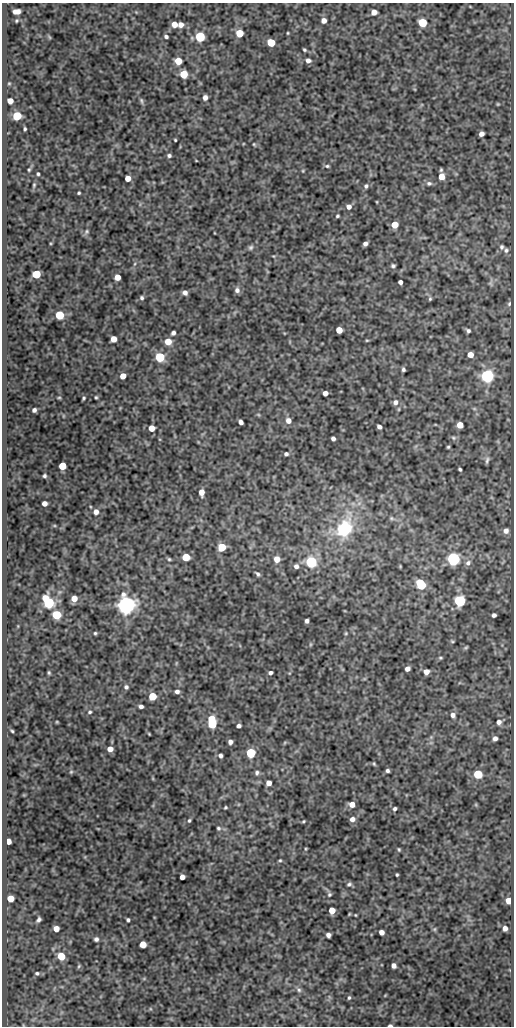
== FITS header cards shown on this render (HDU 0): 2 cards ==
NAXIS1  =                  512
NAXIS2  =                 1024

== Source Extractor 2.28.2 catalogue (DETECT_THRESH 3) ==
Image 512 x 1024 px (HDU 0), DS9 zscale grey, 1 PNG px = 1 image px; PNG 516 x 1028 px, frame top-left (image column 1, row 1024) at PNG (2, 3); no overlay
Background 84.1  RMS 0.51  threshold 1.52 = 3 sigma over >= 5 px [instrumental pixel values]
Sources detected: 178; all 178 listed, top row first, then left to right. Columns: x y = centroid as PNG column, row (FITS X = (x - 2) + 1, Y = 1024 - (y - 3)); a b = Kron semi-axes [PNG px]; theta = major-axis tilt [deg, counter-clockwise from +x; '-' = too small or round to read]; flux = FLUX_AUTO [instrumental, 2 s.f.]
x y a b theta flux
16 12 7 5 1 220
374 12 5 5 - 260
324 21 5 4 - 180
422 23 5 5 - 1400
174 24 5 5 - 310
181 24 5 5 - 190
239 33 5 5 - 750
288 33 4 2 - 28
49 37 6 3 -71 34
166 37 4 3 - 70
200 37 5 5 - 2700
271 42 5 5 - 1100
304 50 3 3 - 44
308 60 5 5 - 130
178 61 5 5 - 630
184 74 5 5 - 1000
9 83 4 4 - 34
205 97 5 4 - 170
10 101 5 5 - 260
141 101 9 4 -72 67
498 104 4 4 - 34
17 116 5 5 - 1800
25 129 3 3 - 48
481 134 5 4 - 150
175 140 3 2 - 33
254 144 5 4 - 36
169 155 5 4 - 68
327 166 5 4 - 52
29 170 5 3 - 40
441 170 5 4 - 49
303 171 5 3 - 32
38 174 3 3 - 47
441 176 6 5 - 320
128 178 5 4 - 330
429 183 7 6 - 94
34 185 6 4 82 48
366 186 6 5 - 73
79 193 3 3 - 41
377 202 4 2 - 24
349 207 6 5 - 150
337 216 4 3 - 45
395 225 5 5 - 530
87 231 6 5 - 64
365 244 4 4 - 120
251 247 7 6 - 71
501 247 6 5 - 68
506 250 6 5 - 76
393 266 5 4 - 60
36 274 5 5 - 1600
117 277 5 5 - 340
400 282 4 4 - 110
490 283 7 5 -45 59
237 290 7 6 - 130
185 292 5 4 - 130
142 298 5 4 - 59
430 299 5 4 - 46
509 304 7 5 74 59
59 315 5 5 - 1900
339 330 5 5 - 420
468 331 5 4 - 73
173 333 4 4 - 90
114 339 5 5 - 350
367 340 5 3 - 31
168 342 5 5 - 520
470 354 5 5 - 290
160 357 5 5 - 2200
403 369 4 3 - 63
123 376 5 4 - 340
487 376 6 6 - 8700
325 393 4 4 - 220
96 397 3 3 - 39
59 398 5 3 - 37
84 398 4 3 - 44
395 402 7 6 - 130
34 410 4 4 - 110
288 421 7 6 - 190
241 422 5 4 - 140
460 425 5 5 - 360
379 427 5 4 - 120
151 428 5 5 - 400
453 438 7 5 -22 63
333 439 4 4 - 110
448 447 3 3 - 40
286 454 5 4 - 78
487 460 9 4 77 72
62 466 5 5 - 850
460 469 4 3 - 49
44 476 3 3 - 57
201 492 6 4 -86 280
44 503 4 4 - 190
96 512 6 5 - 180
392 518 7 5 -21 68
344 528 9 7 59 3900
506 531 5 5 - 130
222 547 5 5 - 1300
186 557 5 5 - 1000
169 559 4 4 - 45
277 559 6 5 - 310
453 559 6 6 - 8100
311 562 5 5 - 5100
468 563 8 7 - 120
296 566 6 5 - 120
258 574 7 4 -49 71
421 584 7 5 -58 2500
74 599 5 5 - 360
460 601 6 6 - 4500
48 602 8 5 -55 4000
126 605 6 6 - 23000
56 615 5 5 - 1900
494 615 4 4 - 97
307 621 4 4 - 95
95 633 3 3 - 42
346 633 5 4 - 32
452 641 5 4 - 39
466 647 7 3 30 39
440 658 5 4 - 43
407 669 5 4 - 140
426 672 5 5 - 240
49 673 4 3 - 44
270 673 4 4 - 93
126 687 6 5 - 73
177 692 5 4 - 110
152 696 5 5 - 980
141 706 4 3 - 100
90 712 5 4 - 44
453 715 6 5 - 140
57 722 3 3 - 28
212 722 9 5 -82 2500
499 722 6 6 - 140
239 726 4 4 - 100
12 731 3 3 - 37
149 734 4 3 - 30
495 738 4 4 - 130
230 742 4 4 - 130
110 749 5 5 - 280
251 753 5 5 - 2400
220 756 4 4 - 94
374 764 6 4 -64 38
387 771 4 4 - 70
71 772 5 5 - 42
257 773 6 5 - 78
478 774 5 5 - 1600
269 783 5 5 - 230
352 804 5 5 - 250
225 807 3 3 - 40
395 809 4 3 - 70
352 819 6 5 - 150
189 821 5 4 - 47
303 821 3 2 - 36
218 828 6 5 - 59
8 841 5 4 - 260
305 849 5 3 - 32
399 849 4 3 - 38
280 860 4 4 - 37
397 875 3 3 - 42
182 877 4 4 - 220
349 884 6 5 - 69
329 895 5 5 - 58
10 898 5 5 - 490
508 901 5 4 - 350
332 910 5 5 - 470
349 914 5 3 - 29
355 915 3 2 - 25
39 920 5 4 - 82
128 920 4 3 - 61
505 928 5 4 - 170
56 929 5 5 - 300
434 929 6 5 - 51
381 932 5 4 - 180
328 935 5 4 - 120
96 939 5 4 - 84
143 944 5 5 - 480
61 956 5 5 - 870
394 966 5 4 - 140
37 973 5 4 - 56
299 990 8 6 -45 92
349 998 5 4 - 50
390 1025 4 3 - 67
At the frame edge (FLAGS 8, measured only in part): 1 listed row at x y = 390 1025